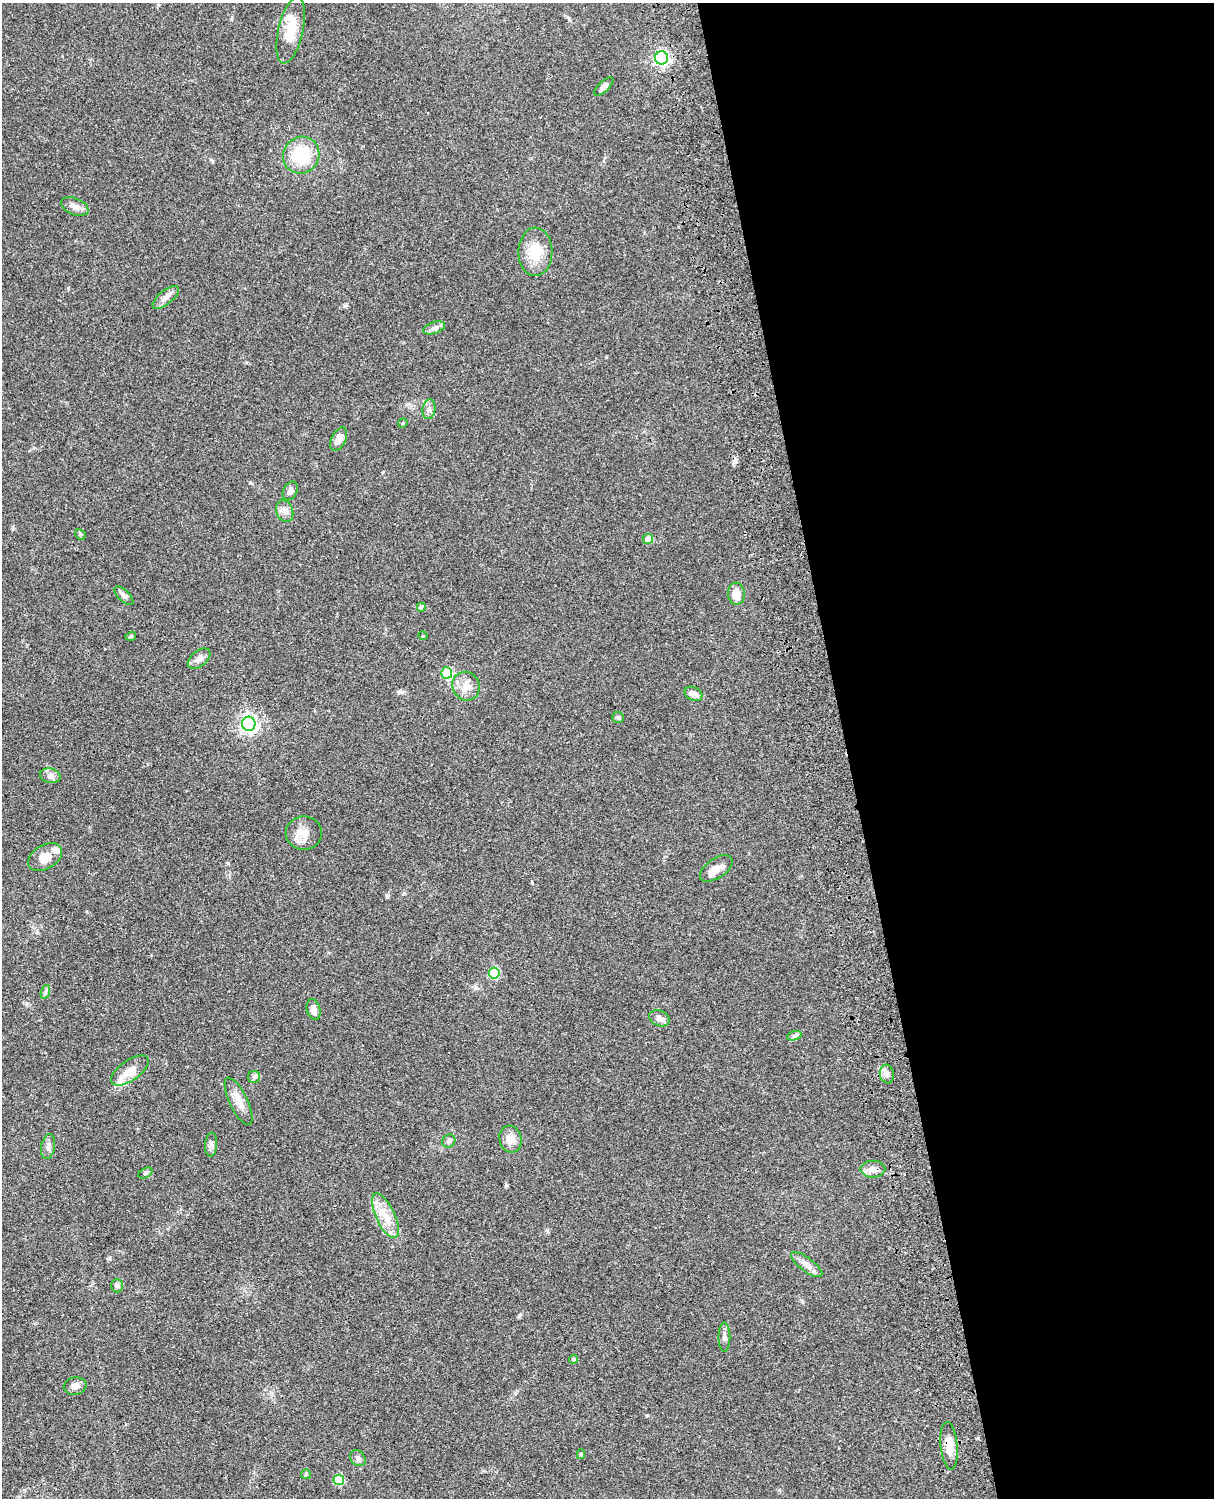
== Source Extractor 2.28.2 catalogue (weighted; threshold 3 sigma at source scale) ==
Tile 8 of 4 x 3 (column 4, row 2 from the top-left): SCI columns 3757-4968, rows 1773-3268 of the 5087 x 4927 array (HDU 1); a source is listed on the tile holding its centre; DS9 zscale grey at full resolution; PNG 1216 x 1500 px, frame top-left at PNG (2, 3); each listed source drawn as its Kron ellipse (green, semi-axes under 4 px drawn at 4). Shown black and unused: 30% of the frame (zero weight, under 3 of 4 exposures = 6% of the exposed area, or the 3 px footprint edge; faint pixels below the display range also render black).
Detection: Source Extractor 2.28.2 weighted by HDU 2 'WHT'; one run over the whole footprint, this tile lists its part. Background 0.0867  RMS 0.0062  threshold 0.0278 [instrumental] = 3 sigma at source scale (4.5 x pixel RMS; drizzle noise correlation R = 1.50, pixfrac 1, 0.05/0.05 arcsec/px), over >= 5 px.
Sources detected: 58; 2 inside a brighter listed object's ellipse — not listed separately; the other 56 listed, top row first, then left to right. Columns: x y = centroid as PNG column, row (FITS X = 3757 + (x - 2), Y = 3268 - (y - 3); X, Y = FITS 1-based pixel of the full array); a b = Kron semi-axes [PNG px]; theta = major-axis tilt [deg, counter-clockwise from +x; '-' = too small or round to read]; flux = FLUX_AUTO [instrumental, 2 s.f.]
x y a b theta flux
291 30 34 12 77 14
662 58 6 6 - 150
604 86 12 5 44 2.2
301 155 19 18 - 24
75 206 14 8 -23 3.6
535 252 24 17 89 15
166 297 16 7 39 3.7
434 328 11 5 18 2.2
429 409 10 6 81 2.3
403 423 5 4 - 0.6
339 439 12 7 63 5.2
290 491 10 7 63 2.5
285 511 11 8 -69 3
80 534 6 4 -47 0.76
648 539 5 5 - 5.2
736 594 11 8 -85 7
124 596 12 5 -44 1.8
421 607 5 5 - 0.85
131 636 5 4 - 0.73
423 636 5 3 - 0.42
199 659 13 8 38 3.5
447 673 5 5 - 34
466 686 14 13 - 6.2
693 694 9 6 -27 4.1
618 717 6 5 - 0.96
249 724 7 6 - 210
50 776 10 7 -10 2.9
304 833 18 17 - 7.6
45 857 18 12 32 7
716 868 18 10 34 5.8
494 973 5 5 - 34
45 992 7 4 70 1.3
314 1010 10 6 -75 3.7
659 1018 11 7 -24 3.2
794 1036 7 4 19 1.2
130 1070 22 10 34 6.4
887 1074 9 7 -80 2.7
254 1077 6 6 - 1.5
239 1101 26 9 -64 6.3
510 1139 13 11 -74 5.7
449 1141 7 6 - 2
211 1145 12 6 85 2
48 1147 12 7 80 2.5
873 1169 12 8 -1 4.3
145 1173 7 5 29 1.2
385 1216 24 9 -65 9.9
807 1265 19 7 -37 4.2
117 1285 7 6 - 1.3
724 1337 15 6 -90 2.4
574 1359 4 4 - 1
75 1386 11 8 12 3.4
949 1446 24 8 -84 8.5
581 1454 5 4 - 0.83
358 1458 9 7 -51 1.9
306 1474 5 5 - 0.72
339 1480 5 5 - 31
Overlapping masked pixels (flux is a lower limit): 2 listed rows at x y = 873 1169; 949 1446
Unlisted compact peaks at least as high as the median listed source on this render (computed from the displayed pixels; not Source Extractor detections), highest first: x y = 779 1490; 647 1415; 387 896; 109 1258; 532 882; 68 288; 475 988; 228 863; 250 483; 401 692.